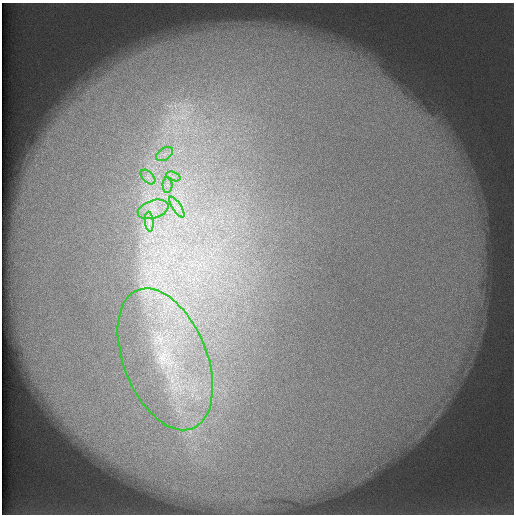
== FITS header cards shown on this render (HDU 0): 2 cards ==
NAXIS1  =                  512 /
NAXIS2  =                  512 /

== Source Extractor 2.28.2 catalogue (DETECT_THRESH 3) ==
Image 512 x 512 px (HDU 0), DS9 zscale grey, 1 PNG px = 1 image px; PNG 516 x 516 px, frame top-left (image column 1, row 512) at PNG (2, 3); each listed source drawn as its Kron ellipse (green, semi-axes under 4 px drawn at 4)
Background 116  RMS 6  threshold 18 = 3 sigma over >= 5 px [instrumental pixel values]
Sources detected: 8; all 8 listed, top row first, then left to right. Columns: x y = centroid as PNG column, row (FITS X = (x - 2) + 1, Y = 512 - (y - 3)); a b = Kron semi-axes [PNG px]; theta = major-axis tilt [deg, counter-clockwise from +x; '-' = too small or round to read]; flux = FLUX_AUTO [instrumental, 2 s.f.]
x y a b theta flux
165 154 9 6 34 2200
173 176 7 4 -19 1400
148 177 9 5 -45 1800
167 185 7 5 -89 1500
177 207 12 4 -57 2300
153 209 16 9 18 5300
149 222 10 4 -85 1600
165 359 74 41 -68 82000